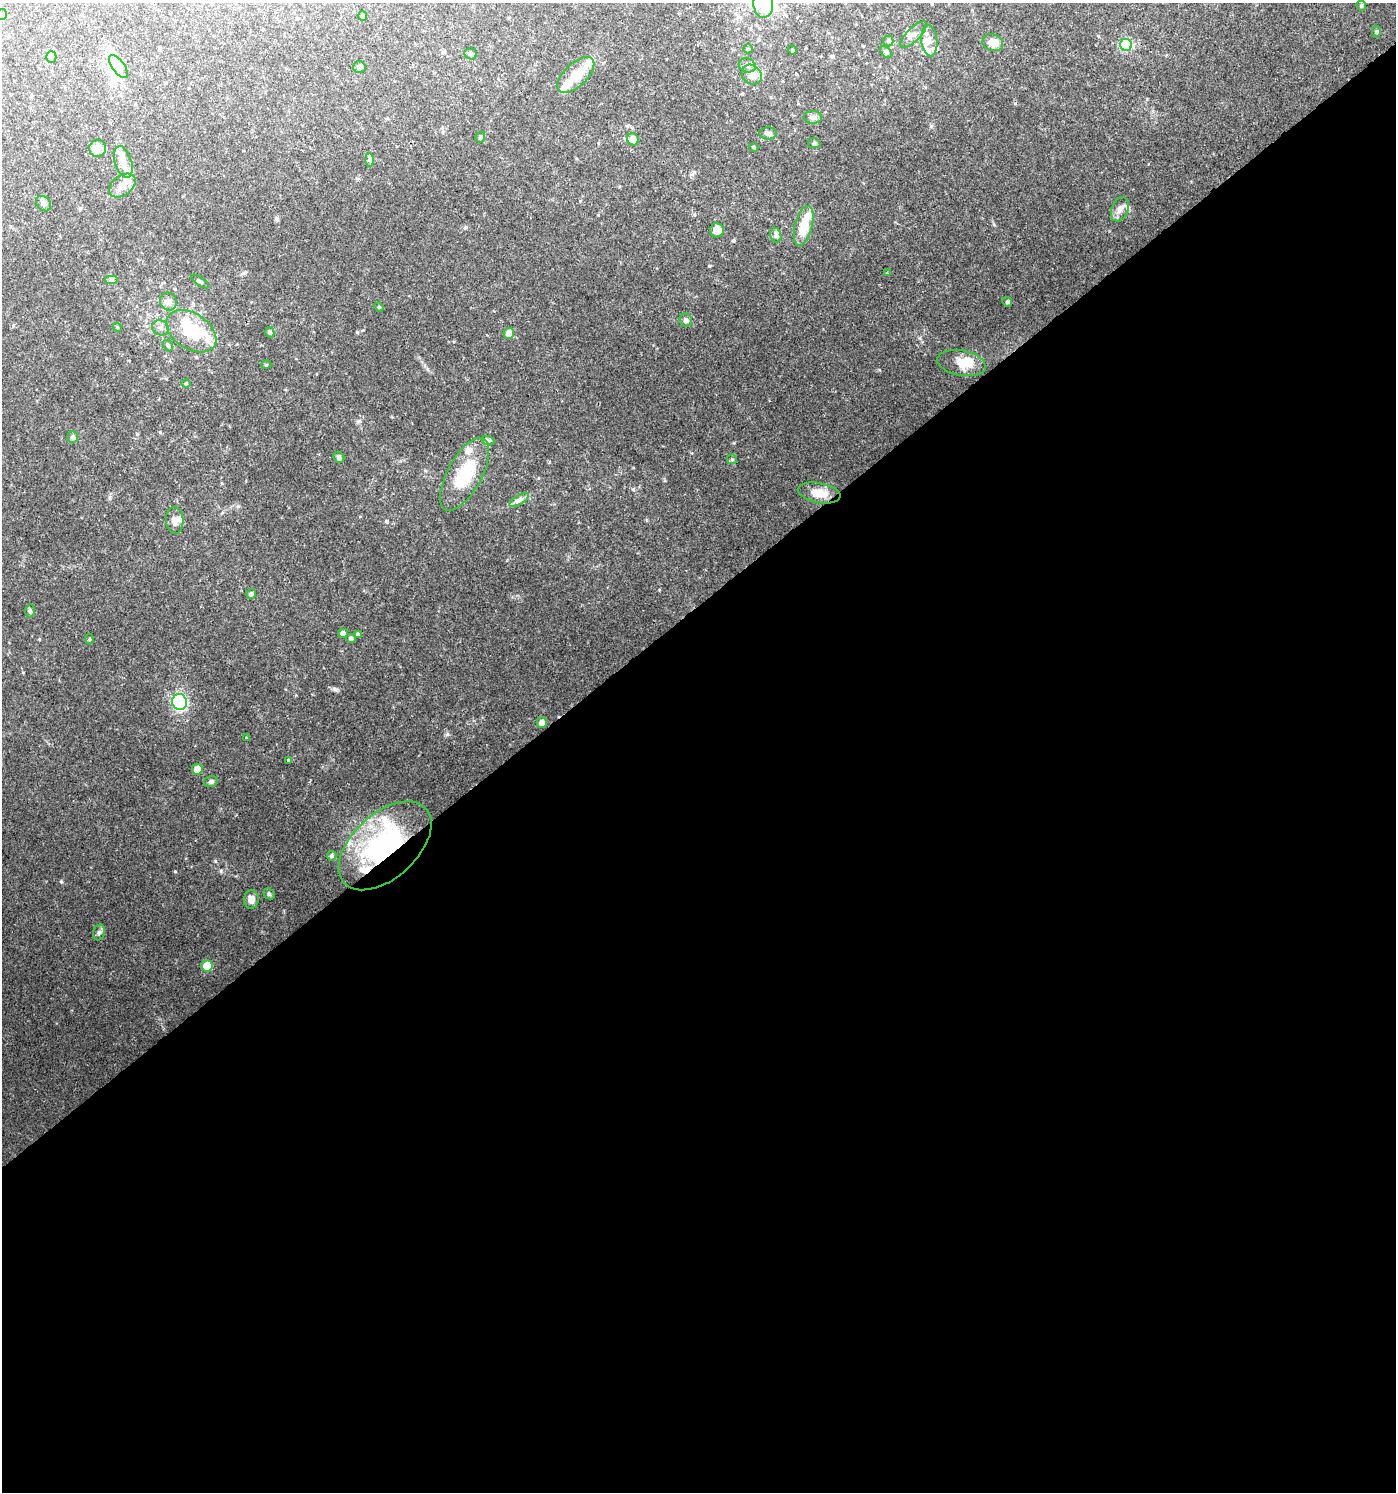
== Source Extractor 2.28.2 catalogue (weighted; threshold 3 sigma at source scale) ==
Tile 15 of 4 x 4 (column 3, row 4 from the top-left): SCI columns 2920-4313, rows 4-1493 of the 5901 x 5965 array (HDU 1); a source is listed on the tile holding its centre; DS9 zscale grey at full resolution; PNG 1398 x 1494 px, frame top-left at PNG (2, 3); each listed source drawn as its Kron ellipse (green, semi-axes under 4 px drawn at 4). Shown black and unused: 60% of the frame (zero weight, under 2 of 3 exposures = <1% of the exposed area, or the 3 px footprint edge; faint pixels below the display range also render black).
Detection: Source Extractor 2.28.2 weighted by HDU 2 'WHT'; one run over the whole footprint, this tile lists its part. Background 0.0748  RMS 0.0061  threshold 0.0276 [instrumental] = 3 sigma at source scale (4.5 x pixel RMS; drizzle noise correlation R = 1.50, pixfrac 1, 0.0396/0.0396 arcsec/px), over >= 5 px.
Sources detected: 94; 5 inside a brighter object's white glare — neither listed nor drawn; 12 inside a brighter listed object's ellipse — not listed separately; the other 77 listed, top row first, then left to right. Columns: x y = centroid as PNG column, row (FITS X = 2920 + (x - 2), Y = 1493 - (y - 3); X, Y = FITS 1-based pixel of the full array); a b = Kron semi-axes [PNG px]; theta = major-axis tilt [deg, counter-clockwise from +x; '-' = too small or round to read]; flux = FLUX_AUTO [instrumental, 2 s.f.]
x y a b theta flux
763 3 14 10 -87 10
1361 6 5 4 - 0.75
2 14 5 5 - 0.99
363 16 5 4 - 2
1376 32 6 4 -88 0.8
913 35 17 6 45 3.4
888 41 5 5 - 0.93
929 41 16 8 -84 5.5
993 43 10 8 -19 5.5
1126 45 6 6 - 49
748 49 4 4 - 0.8
792 50 5 3 - 0.51
886 52 7 4 -45 1
471 54 6 5 - 1.2
51 57 5 5 - 1.1
747 65 9 7 -23 2.2
118 66 13 6 -54 3.9
359 67 6 6 - 1.9
576 75 23 11 43 11
752 75 11 9 -42 6.5
813 117 9 6 -1 1.8
768 133 8 6 -1 1.8
480 137 6 4 70 0.94
633 139 6 5 - 5.7
814 143 6 5 - 1
754 147 5 4 - 0.75
98 148 8 8 - 3.2
369 160 7 4 -90 1.1
123 162 16 8 -71 6.2
122 185 15 10 37 5.9
44 204 8 6 -49 1.7
1120 209 13 8 68 3.7
804 226 20 8 76 13
717 230 7 7 - 5.3
776 235 7 5 -76 1.3
888 273 3 3 - 1.1
111 279 7 4 0 1.1
200 281 10 4 -33 1.1
168 301 9 8 - 3.4
1007 302 5 4 - 0.7
379 307 5 4 - 0.7
686 320 7 6 - 1.8
117 327 4 3 - 0.61
161 328 8 7 - 2.4
191 331 27 18 -33 24
270 332 5 4 - 1.4
509 333 5 5 - 5.1
168 346 6 4 -59 1.1
961 363 25 12 -11 11
266 365 5 3 - 0.58
186 384 5 3 - 0.57
73 437 6 5 - 1.8
488 440 7 4 -19 1
339 457 6 5 - 1.6
732 459 5 4 - 0.78
465 474 40 17 61 27
819 493 21 10 -11 9.1
519 500 11 4 32 2.2
175 520 13 9 -87 4
251 594 5 4 - 1.6
30 611 6 4 -88 1.1
343 633 4 4 - 3.1
358 634 4 3 - 5.8
351 638 5 4 - 1.6
90 639 5 3 - 0.63
180 702 8 7 - 44
542 722 5 5 - 3.9
246 738 3 3 - 0.78
288 760 3 3 - 2.1
197 769 5 5 - 6.4
211 782 7 5 14 1.5
385 846 55 32 43 98
332 856 5 5 - 1.2
269 894 6 5 - 1
251 899 9 7 88 4
99 932 8 5 73 1.5
207 966 5 5 - 17
Overlapping masked pixels (flux is a lower limit): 1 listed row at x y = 385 846
Isophote crosses this tile's border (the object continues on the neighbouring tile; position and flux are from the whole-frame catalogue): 2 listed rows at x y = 763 3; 2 14
Unlisted compact peaks at least as high as the median listed source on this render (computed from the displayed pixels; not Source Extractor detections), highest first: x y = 61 881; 447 734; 221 871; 335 689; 215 861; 175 872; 357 332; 709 266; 359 421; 659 590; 633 489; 386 521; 931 126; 1015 103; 23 672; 137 434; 919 338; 994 224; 238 506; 466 227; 39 639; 110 497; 734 443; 428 369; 296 695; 160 432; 277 218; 598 215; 549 462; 694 172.